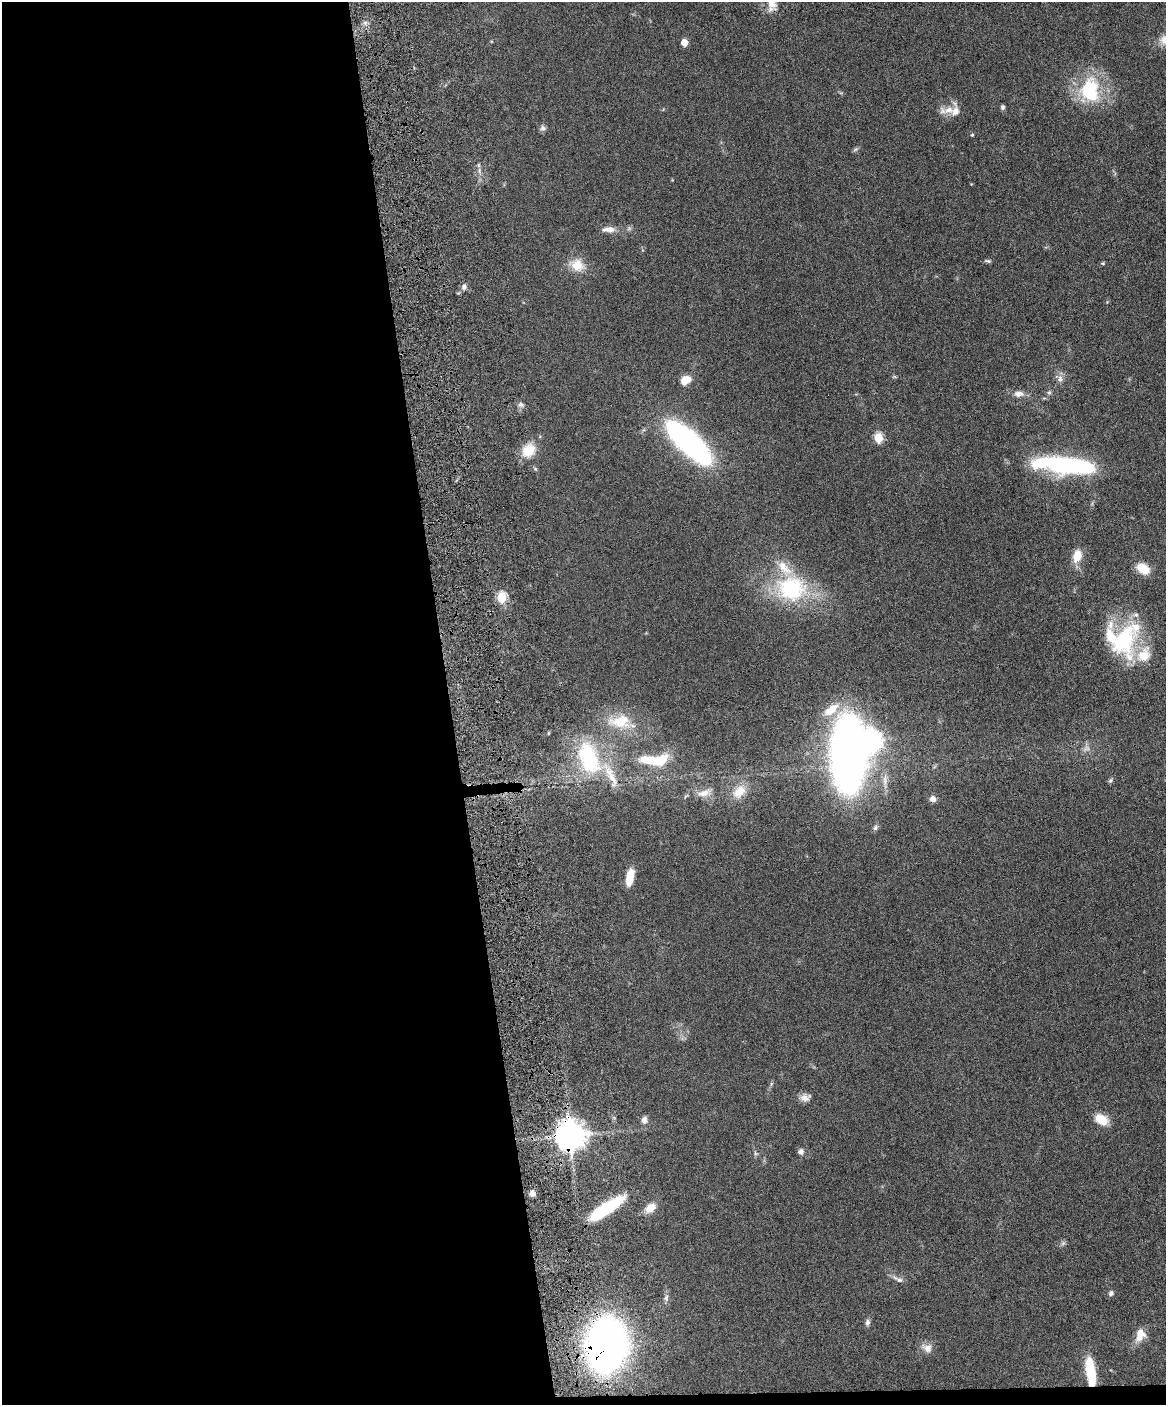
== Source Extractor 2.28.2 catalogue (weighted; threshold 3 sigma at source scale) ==
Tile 9 of 4 x 3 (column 1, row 3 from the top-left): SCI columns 59-1222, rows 245-1647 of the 4773 x 4593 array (HDU 1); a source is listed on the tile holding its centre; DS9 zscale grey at full resolution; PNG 1168 x 1407 px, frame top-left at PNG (2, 2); no overlay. Shown black and unused: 39% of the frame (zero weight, under 4 of 8 exposures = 3% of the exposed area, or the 3 px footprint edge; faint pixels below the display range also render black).
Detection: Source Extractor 2.28.2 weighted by HDU 2 'WHT'; one run over the whole footprint, this tile lists its part. Background 0.0802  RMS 0.0046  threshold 0.0187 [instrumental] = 3 sigma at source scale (4.09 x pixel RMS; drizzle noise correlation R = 1.36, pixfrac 0.8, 0.05/0.05 arcsec/px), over >= 5 px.
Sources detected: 68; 1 too faint to see at this stretch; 3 inside a brighter object's white glare — not listed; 7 inside a brighter listed object's ellipse — not listed separately; the other 57 listed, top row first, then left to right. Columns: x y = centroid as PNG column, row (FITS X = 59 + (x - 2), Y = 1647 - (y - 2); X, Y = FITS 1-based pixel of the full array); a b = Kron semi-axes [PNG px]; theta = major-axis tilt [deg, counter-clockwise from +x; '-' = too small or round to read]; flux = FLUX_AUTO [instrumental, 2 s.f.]
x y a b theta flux
684 42 5 5 - 5.6
1090 90 34 25 -88 27
1003 107 6 5 - 0.86
949 110 26 9 7 4.7
543 128 8 8 - 1.2
972 135 4 4 - 0.44
855 149 8 4 9 0.73
608 229 17 7 2 3.1
988 261 9 4 -7 0.76
1103 263 6 4 -6 0.47
577 265 18 16 -37 7
464 287 8 7 - 1.6
894 376 6 4 0 0.51
1060 379 10 8 76 2.1
686 380 11 8 33 5.8
1049 393 6 5 - 0.83
1019 394 13 8 2 2.7
521 405 8 6 -23 1.3
878 438 5 5 - 20
688 442 44 15 -43 130
528 450 19 15 40 8.2
1063 465 37 19 4 38
1077 556 11 8 73 7.7
1143 569 14 9 -35 8.1
791 588 42 34 -5 39
501 597 6 5 - 25
1123 641 47 34 72 38
831 710 25 12 36 8.5
620 721 35 18 0 14
848 754 43 19 89 540
589 758 47 26 -70 35
654 760 39 13 1 16
1110 781 7 5 57 0.77
739 792 21 14 45 6.8
704 793 23 9 15 4.4
933 799 6 6 - 2.9
875 828 8 6 62 1
630 877 17 7 80 8
771 1084 7 4 72 0.61
805 1098 14 9 11 2.6
1101 1119 16 10 -30 6.4
644 1120 10 7 86 2.3
570 1136 9 8 - 730
801 1151 8 8 - 1.3
756 1153 7 4 -46 0.72
532 1193 7 6 - 1.7
650 1208 13 9 38 5.1
606 1209 37 9 33 26
1063 1243 8 5 45 0.9
900 1280 10 7 -16 1.5
1111 1293 6 6 - 1
666 1298 9 6 80 1.3
867 1322 9 6 83 1.3
1139 1338 19 8 31 4
606 1345 32 22 83 310
927 1348 13 11 -25 3.4
1090 1371 26 8 -82 19
Overlapping masked pixels (flux is a lower limit): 3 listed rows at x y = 570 1136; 606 1345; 1090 1371